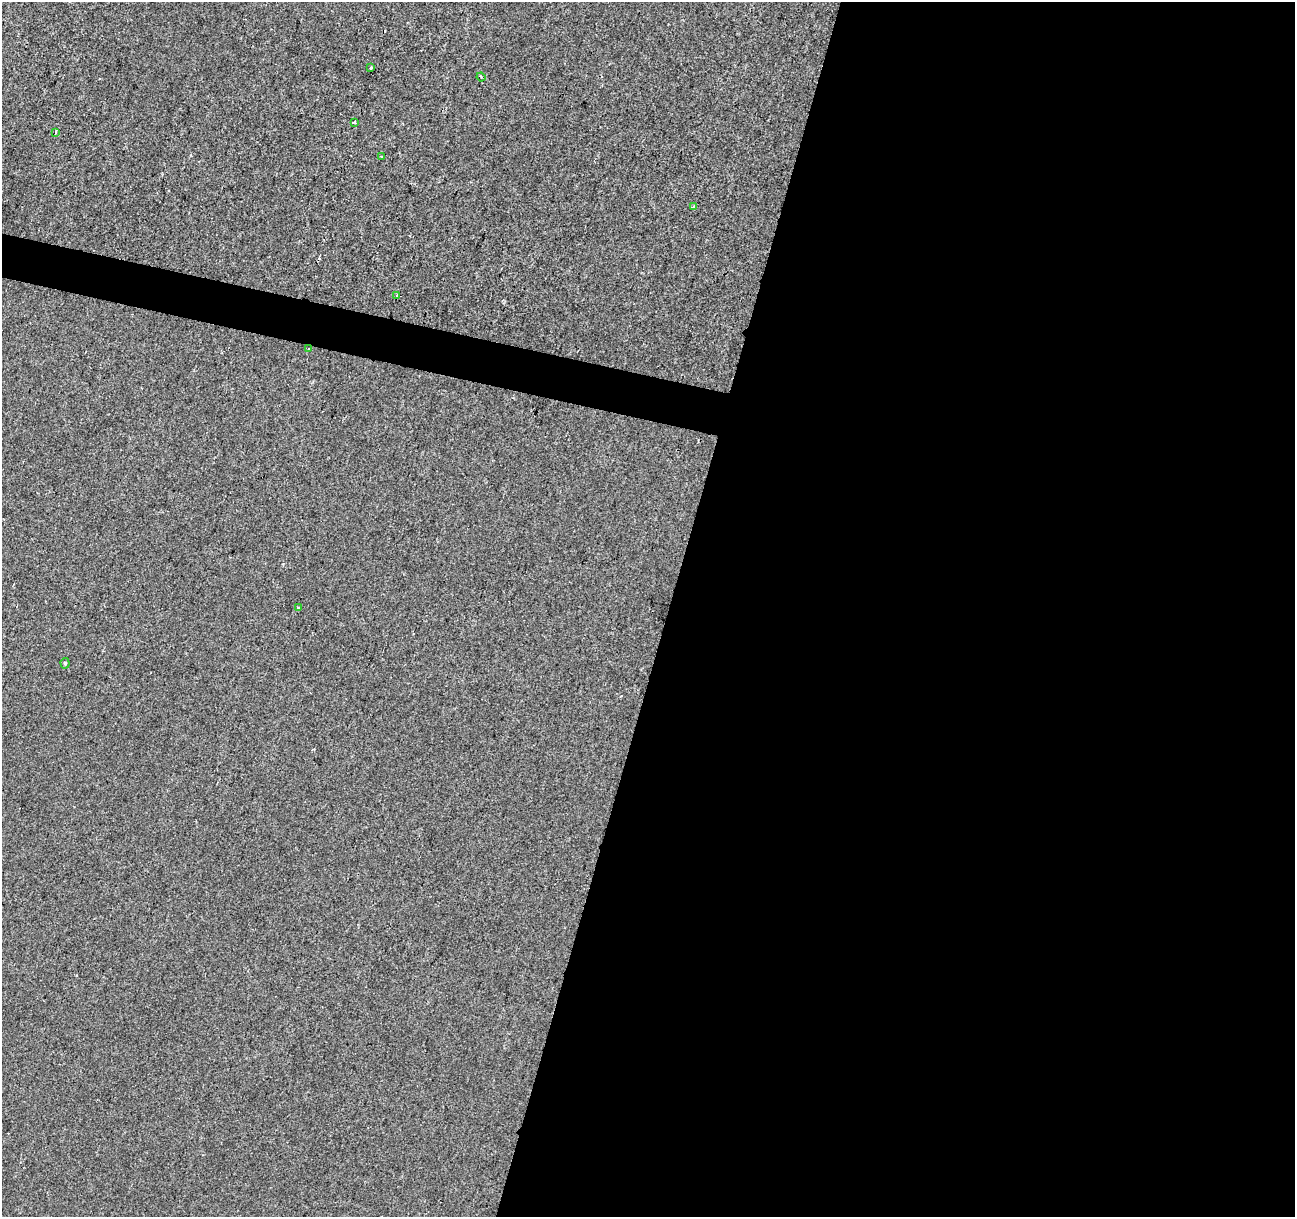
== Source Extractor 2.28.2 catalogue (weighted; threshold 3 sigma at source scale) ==
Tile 12 of 4 x 4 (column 4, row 3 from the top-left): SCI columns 3881-5173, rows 1434-2648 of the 5181 x 5359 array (HDU 1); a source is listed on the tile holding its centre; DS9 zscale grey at full resolution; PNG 1297 x 1219 px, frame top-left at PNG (2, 2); each listed source drawn as its Kron ellipse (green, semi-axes under 4 px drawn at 4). Shown black and unused: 50% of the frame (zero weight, under 2 of 3 exposures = <1% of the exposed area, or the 3 px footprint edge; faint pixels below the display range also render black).
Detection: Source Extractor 2.28.2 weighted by HDU 2 'WHT'; one run over the whole footprint, this tile lists its part. Background 1.13e-04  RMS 0.0042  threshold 0.0188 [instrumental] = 3 sigma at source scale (4.5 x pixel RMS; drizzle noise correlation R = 1.50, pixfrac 1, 0.0396/0.0396 arcsec/px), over >= 5 px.
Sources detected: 12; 2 cosmic-ray / hot-pixel residue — neither listed nor drawn; the other 10 listed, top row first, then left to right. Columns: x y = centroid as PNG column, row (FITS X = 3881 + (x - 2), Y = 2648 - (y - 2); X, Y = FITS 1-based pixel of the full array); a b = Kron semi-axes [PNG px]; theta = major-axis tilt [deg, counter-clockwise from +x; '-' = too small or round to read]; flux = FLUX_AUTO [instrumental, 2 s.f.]
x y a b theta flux
371 68 3 2 - 0.48
481 77 4 3 - 0.43
355 123 3 3 - 3.7
55 132 4 3 - 0.72
382 157 3 2 - 0.41
694 207 4 3 - 5.6
397 296 3 3 - 1.4
308 349 3 3 - 0.33
299 608 3 3 - 1.3
65 663 5 4 - 0.61